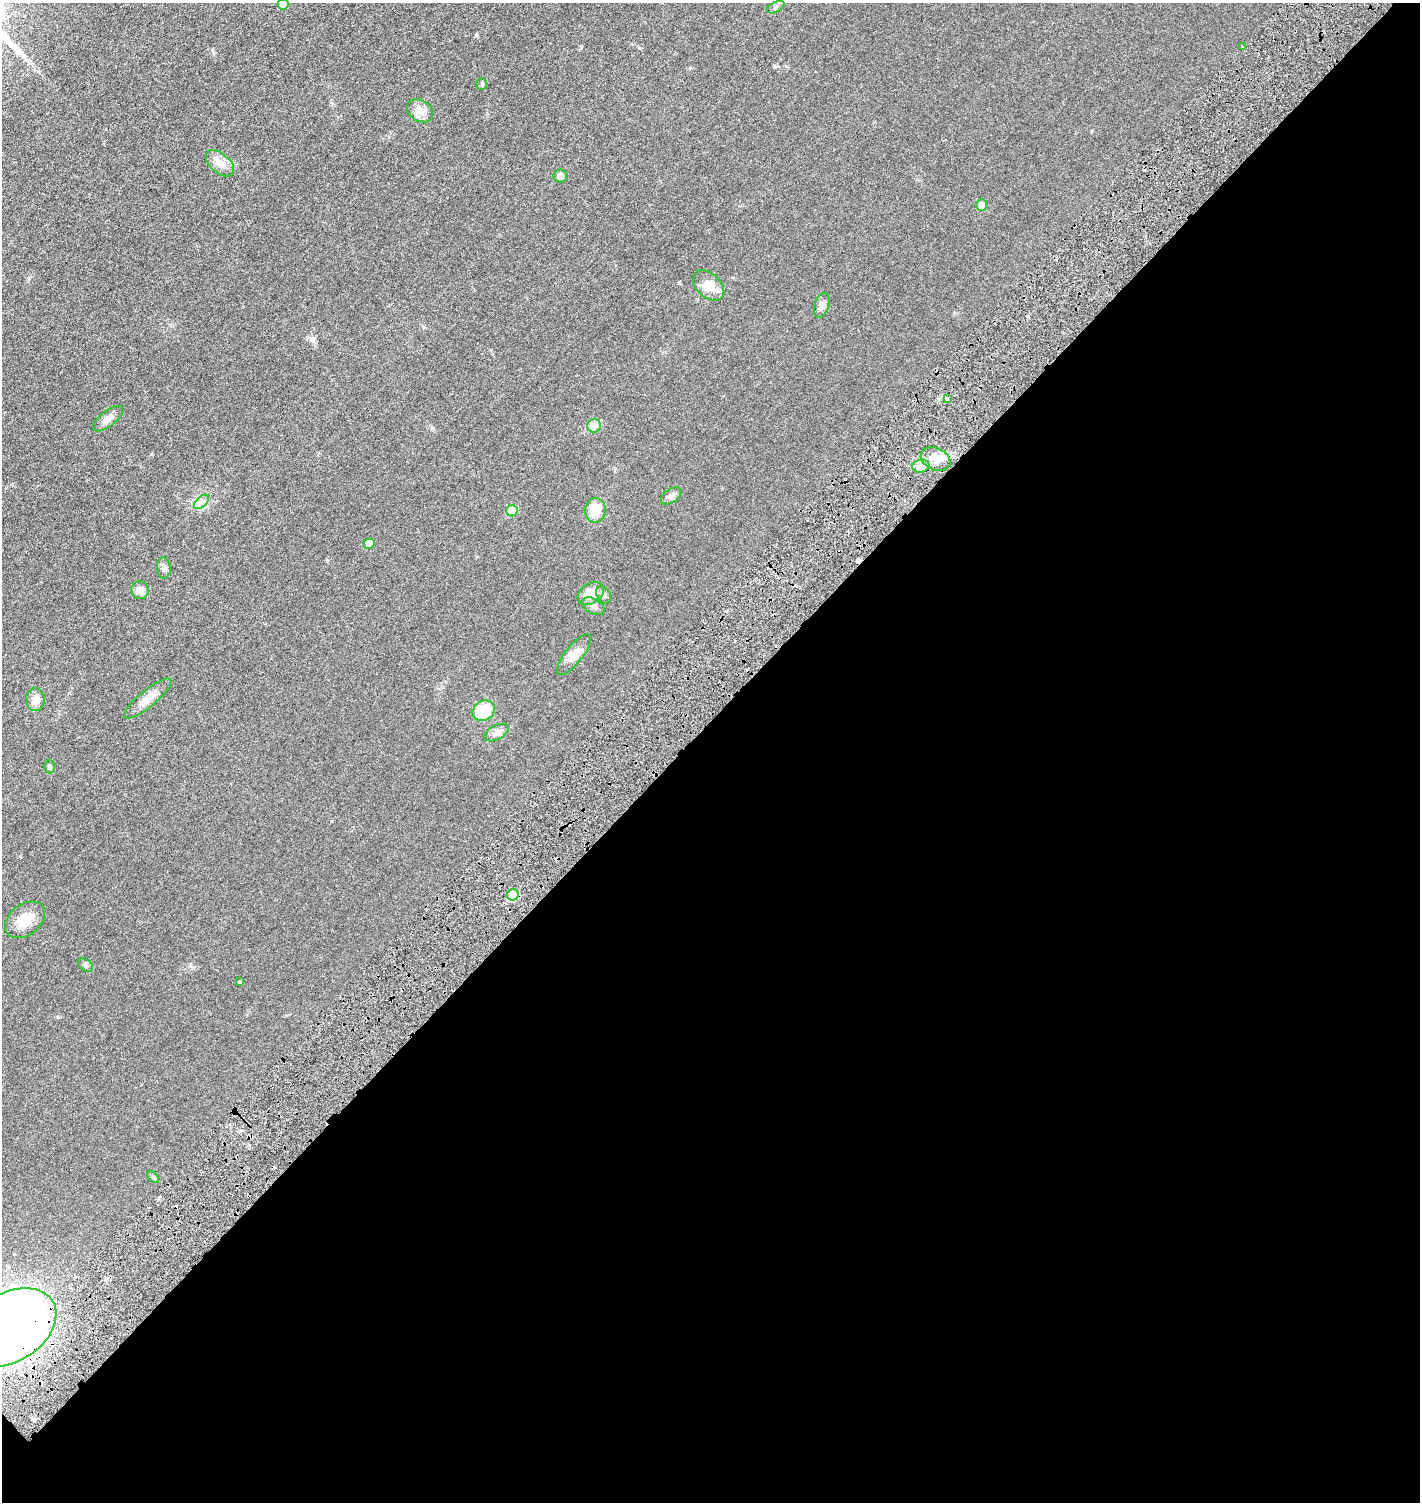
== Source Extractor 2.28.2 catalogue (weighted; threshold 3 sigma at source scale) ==
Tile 15 of 4 x 4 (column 3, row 4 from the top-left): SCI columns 3138-4555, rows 69-1568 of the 6158 x 6158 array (HDU 1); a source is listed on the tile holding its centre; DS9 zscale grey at full resolution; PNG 1422 x 1504 px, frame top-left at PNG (2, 3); each listed source drawn as its Kron ellipse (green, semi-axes under 4 px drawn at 4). Shown black and unused: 52% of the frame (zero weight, under 3 of 6 exposures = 1% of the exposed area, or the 3 px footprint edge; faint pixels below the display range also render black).
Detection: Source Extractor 2.28.2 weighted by HDU 2 'WHT'; one run over the whole footprint, this tile lists its part. Background 0.0255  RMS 0.0046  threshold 0.0187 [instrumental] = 3 sigma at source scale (4.09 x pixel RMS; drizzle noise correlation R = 1.36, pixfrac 0.8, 0.05/0.05 arcsec/px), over >= 5 px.
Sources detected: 43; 6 cosmic-ray / hot-pixel residue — neither listed nor drawn; the other 37 listed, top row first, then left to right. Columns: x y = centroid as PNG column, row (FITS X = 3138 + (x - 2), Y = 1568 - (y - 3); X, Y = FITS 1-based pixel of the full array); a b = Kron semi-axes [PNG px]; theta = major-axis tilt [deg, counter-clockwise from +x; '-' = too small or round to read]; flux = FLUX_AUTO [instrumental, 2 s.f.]
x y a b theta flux
283 4 5 5 - 3.3
776 7 9 5 27 0.97
1243 47 3 3 - 0.75
482 84 6 5 - 0.54
420 111 14 10 -33 3.7
220 163 16 9 -40 4.5
560 176 7 6 - 1.9
982 205 6 5 - 2.8
709 285 18 12 -43 5.1
822 305 13 7 72 1.7
947 398 4 4 - 0.57
108 419 18 7 38 2.7
594 426 7 6 - 1.4
936 459 15 11 -24 4.6
921 466 8 6 13 1.9
671 496 11 6 34 1.4
201 502 9 5 41 1.3
595 510 12 10 83 6.9
512 511 6 5 - 9
369 544 5 5 - 4.6
164 568 10 7 -86 1.3
140 590 9 8 - 2.6
591 594 14 10 32 6.6
603 595 9 6 -58 1.1
593 606 12 7 -28 1.6
574 655 25 8 52 3.6
35 699 11 9 89 3
148 699 29 8 40 3.9
484 711 11 9 30 11
497 732 13 7 28 1.8
50 767 7 5 -78 0.71
513 895 6 5 - 14
25 920 22 15 38 6.8
86 965 8 5 -41 0.81
240 982 4 3 - 0.5
153 1177 7 4 -44 0.62
9 1328 51 34 31 350
Overlapping masked pixels (flux is a lower limit): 1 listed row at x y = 9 1328
Isophote crosses this tile's border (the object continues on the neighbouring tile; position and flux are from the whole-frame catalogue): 2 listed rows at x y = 283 4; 9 1328
Unlisted compact peaks at least as high as the median listed source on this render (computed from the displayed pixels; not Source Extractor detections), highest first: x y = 639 48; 477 35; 58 1017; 327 560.